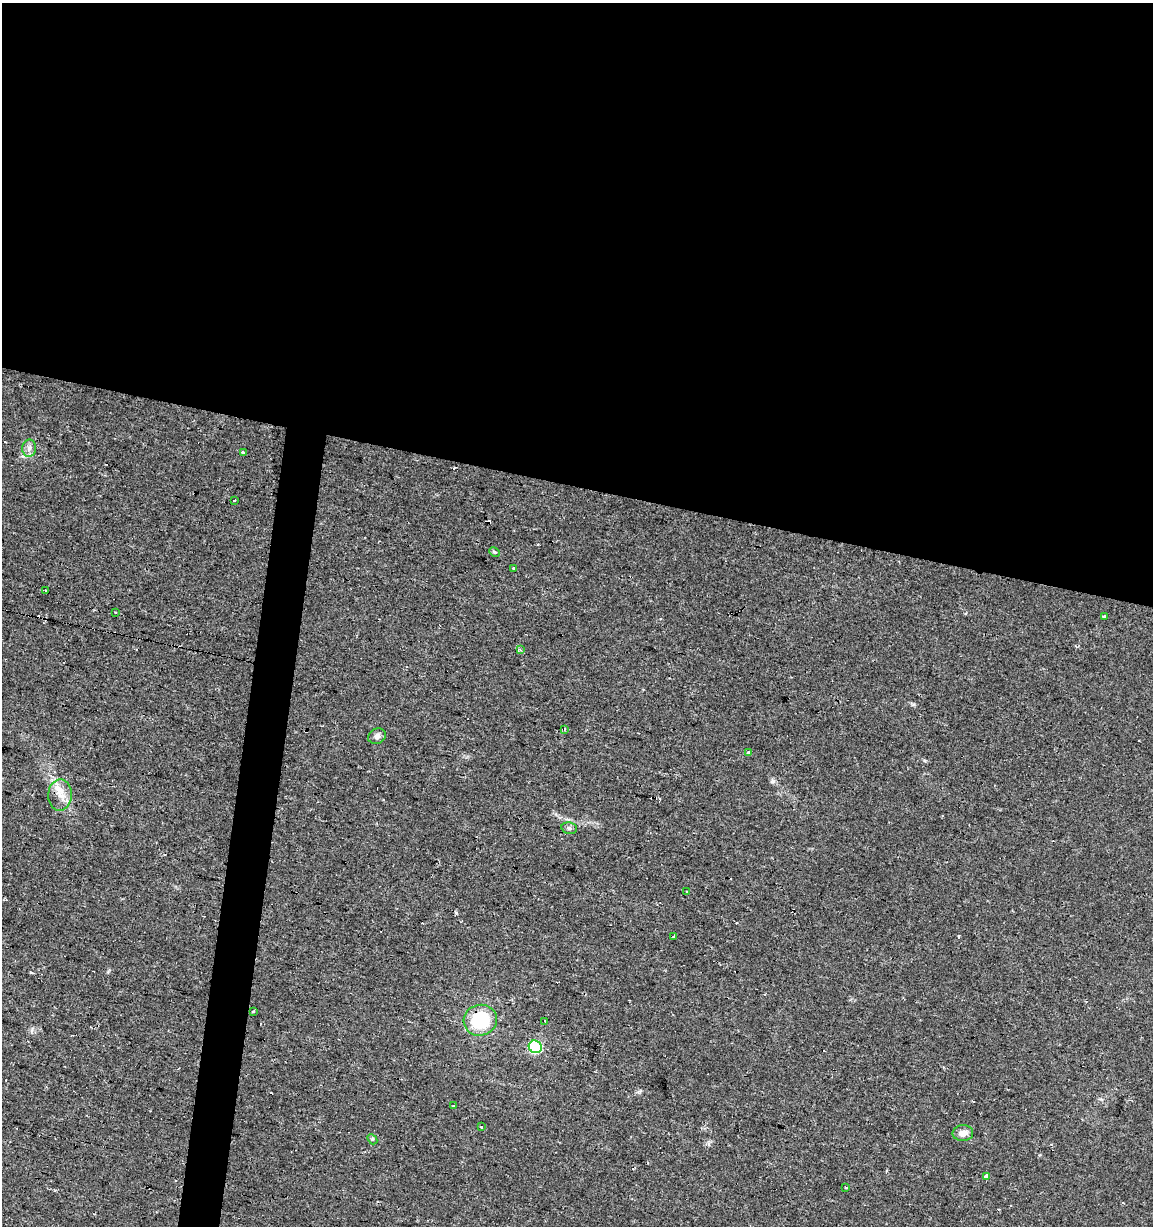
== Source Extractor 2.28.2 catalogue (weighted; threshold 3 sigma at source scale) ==
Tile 3 of 4 x 4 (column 3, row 1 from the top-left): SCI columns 2523-3673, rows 3678-4901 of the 5104 x 4901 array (HDU 1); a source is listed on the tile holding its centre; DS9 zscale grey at full resolution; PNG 1155 x 1228 px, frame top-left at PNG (2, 3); each listed source drawn as its Kron ellipse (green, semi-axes under 4 px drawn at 4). Shown black and unused: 42% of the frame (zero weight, under 2 of 3 exposures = <1% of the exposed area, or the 3 px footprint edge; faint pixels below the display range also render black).
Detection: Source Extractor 2.28.2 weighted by HDU 2 'WHT'; one run over the whole footprint, this tile lists its part. Background 0.0295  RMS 0.0034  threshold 0.0154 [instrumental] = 3 sigma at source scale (4.5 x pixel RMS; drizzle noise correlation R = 1.50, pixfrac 1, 0.0396/0.0396 arcsec/px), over >= 5 px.
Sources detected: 38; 12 cosmic-ray / hot-pixel residue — neither listed nor drawn; the other 26 listed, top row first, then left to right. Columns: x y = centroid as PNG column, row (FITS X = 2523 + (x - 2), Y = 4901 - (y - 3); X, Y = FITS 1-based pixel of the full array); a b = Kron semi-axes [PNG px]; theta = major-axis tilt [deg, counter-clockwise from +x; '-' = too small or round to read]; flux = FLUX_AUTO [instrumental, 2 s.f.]
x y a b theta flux
29 448 8 7 - 1.4
243 452 4 3 - 0.82
234 501 3 3 - 0.59
495 552 5 3 - 0.59
514 568 3 3 - 3
45 591 3 3 - 1.3
115 612 3 2 - 0.37
1104 617 3 3 - 0.88
520 650 4 3 - 0.51
564 729 4 3 - 0.35
377 736 9 7 26 1.6
749 753 4 3 - 1.9
60 795 15 12 88 4.6
569 828 8 5 -10 0.85
687 891 3 3 - 0.48
674 937 3 3 - 1.4
253 1011 3 3 - 0.37
480 1020 17 15 14 18
545 1021 3 2 - 0.49
535 1047 7 6 - 32
454 1106 3 2 - 0.44
482 1126 3 3 - 1.1
963 1133 10 8 4 2.5
372 1139 5 4 - 0.5
986 1177 4 3 - 53
846 1188 3 2 - 0.51
Unlisted compact peaks at least as high as the median listed source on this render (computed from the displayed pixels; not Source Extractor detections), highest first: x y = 32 1029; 913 704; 108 971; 773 781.